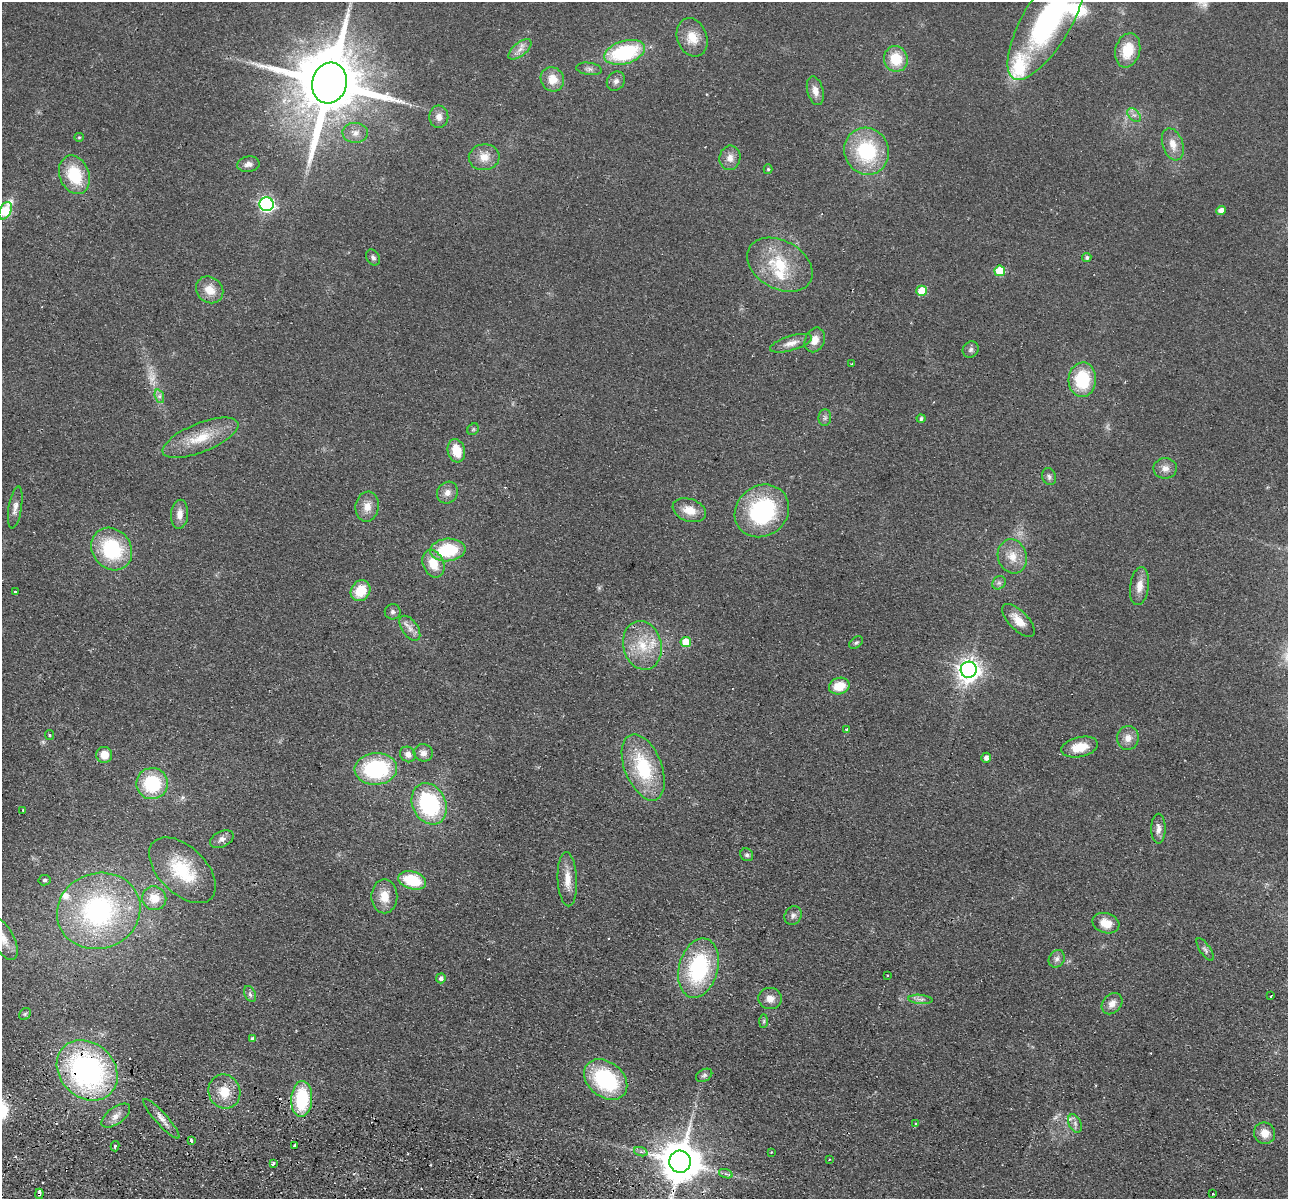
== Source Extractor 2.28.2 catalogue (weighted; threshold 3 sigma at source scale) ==
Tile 7 of 4 x 4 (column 3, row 2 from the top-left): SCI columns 2590-3875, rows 2578-3774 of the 5179 x 5279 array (HDU 1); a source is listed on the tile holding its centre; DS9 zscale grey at full resolution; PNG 1290 x 1201 px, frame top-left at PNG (2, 2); each listed source drawn as its Kron ellipse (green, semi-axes under 4 px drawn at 4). Shown black and unused: <1% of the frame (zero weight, under 2 of 3 exposures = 3% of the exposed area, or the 3 px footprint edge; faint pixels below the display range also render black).
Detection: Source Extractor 2.28.2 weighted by HDU 2 'WHT'; one run over the whole footprint, this tile lists its part. Background 0.0944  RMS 0.01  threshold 0.0453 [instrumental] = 3 sigma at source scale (4.5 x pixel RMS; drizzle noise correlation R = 1.50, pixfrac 1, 0.05/0.05 arcsec/px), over >= 5 px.
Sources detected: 137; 3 too faint to see at this stretch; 4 cosmic-ray / hot-pixel residue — neither listed nor drawn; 4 inside a brighter listed object's ellipse — not listed separately; the other 126 listed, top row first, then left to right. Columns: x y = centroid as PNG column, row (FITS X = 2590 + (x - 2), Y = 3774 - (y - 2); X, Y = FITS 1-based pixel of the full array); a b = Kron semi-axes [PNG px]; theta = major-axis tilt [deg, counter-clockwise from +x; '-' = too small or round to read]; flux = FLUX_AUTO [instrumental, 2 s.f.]
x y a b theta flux
1046 22 65 24 60 170
692 37 20 15 -70 18
520 49 14 6 40 6.2
1128 50 17 12 74 26
625 52 21 11 16 79
896 59 13 12 - 28
589 69 13 6 -8 3.6
552 79 12 11 - 15
616 81 10 8 51 4.7
329 83 20 17 75 11000
815 91 14 8 -75 7.9
1134 115 8 5 -43 3.3
439 117 11 9 88 7.1
355 133 13 10 -3 6.9
79 137 5 4 - 1.1
1173 144 16 10 -71 12
867 151 24 22 -62 77
484 157 15 13 7 12
730 158 12 10 80 7.9
248 164 11 8 9 5
768 169 5 4 - 1.5
74 175 20 14 -68 42
267 204 7 7 - 220
1221 210 5 4 - 7.1
5 211 9 5 62 57
373 257 8 6 -57 3.1
1087 258 4 4 - 2.2
780 265 35 24 -29 49
1000 271 5 5 - 33
210 290 14 12 -41 15
922 291 5 5 - 27
815 340 13 9 67 9.5
791 343 22 7 16 8.8
971 350 8 7 - 3.1
852 364 3 3 - 1
1082 380 17 14 87 49
159 396 7 4 -72 2.8
825 418 8 6 88 2.9
921 418 4 4 - 2.4
473 429 6 5 - 1.5
200 438 40 14 22 32
456 451 12 8 -75 21
1165 468 11 10 - 7
1049 477 8 7 - 3
447 493 11 10 - 6.9
15 507 21 6 81 6.7
367 507 15 11 81 11
689 510 17 11 -20 16
762 511 28 25 38 110
180 514 14 8 86 8.8
112 549 22 19 -52 72
448 550 18 11 5 52
1012 556 17 14 -73 15
433 564 14 10 -67 21
999 583 7 6 - 2.9
1139 586 19 9 82 11
360 591 11 9 54 24
16 592 3 3 - 2.4
393 612 8 7 - 2.9
1018 620 21 9 -46 14
410 628 14 8 -55 6.7
686 642 5 5 - 23
856 642 8 5 36 2
642 645 25 19 -76 32
969 670 8 8 - 740
839 686 10 8 18 22
847 729 3 3 - 1.9
49 735 5 4 - 1.4
1128 738 12 11 - 8.7
1080 747 19 10 12 21
423 753 9 8 - 5.7
408 754 8 7 - 5.4
104 755 8 8 - 14
986 758 5 4 - 4.3
643 767 35 18 -68 65
376 769 21 16 4 94
152 783 16 15 - 61
429 804 21 16 -65 100
23 810 2 2 - 0.72
1158 829 15 7 -90 6.5
222 839 12 8 27 5.4
747 855 7 6 - 2.2
182 870 40 23 -44 56
567 879 27 9 -87 15
44 880 6 5 - 2.1
412 880 14 8 -16 42
384 896 17 13 -90 16
154 898 12 11 - 18
99 911 42 38 19 170
793 915 10 8 62 4.1
1106 923 14 10 -16 15
3 939 23 11 -63 14
1205 949 13 5 -56 3.1
1057 959 9 7 60 3.9
698 968 30 19 75 99
887 975 2 2 - 0.95
441 978 5 5 - 3.3
250 994 8 5 -64 2.7
1271 996 3 2 - 2.3
770 999 12 11 - 8.4
920 999 12 4 -5 3.6
1112 1004 12 9 48 8.3
25 1014 6 5 - 1.7
764 1021 7 4 90 1.7
253 1039 4 4 - 3.8
87 1070 33 27 -44 240
704 1075 8 6 29 2.4
606 1080 24 17 -39 91
224 1092 17 16 - 20
302 1099 18 10 87 64
116 1116 16 8 36 8
161 1119 26 6 -48 7.4
915 1123 3 3 - 2.9
1075 1123 10 6 -64 3.8
1265 1133 11 10 - 12
191 1140 3 3 - 3.9
295 1145 3 3 - 3.2
115 1146 5 4 - 1.6
641 1152 7 4 -19 2.2
771 1152 3 2 - 0.83
829 1159 3 3 - 0.82
680 1162 11 11 - 3600
273 1163 3 3 - 3.3
726 1174 7 4 -18 2.3
39 1194 5 3 - 9.4
1213 1194 3 3 - 1.8
Overlapping masked pixels (flux is a lower limit): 3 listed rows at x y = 87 1070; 680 1162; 39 1194
Isophote crosses this tile's border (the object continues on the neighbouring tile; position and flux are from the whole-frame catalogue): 4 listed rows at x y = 1046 22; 5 211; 3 939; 680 1162